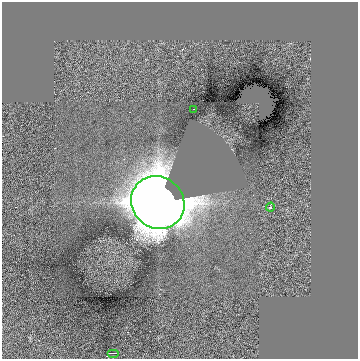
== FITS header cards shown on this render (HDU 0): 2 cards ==
NAXIS1  =                  356
NAXIS2  =                  357

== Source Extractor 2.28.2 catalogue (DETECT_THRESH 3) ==
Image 356 x 357 px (HDU 0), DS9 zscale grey, 1 PNG px = 1 image px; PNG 360 x 361 px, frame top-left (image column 1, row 357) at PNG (2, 2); each listed source drawn as its Kron ellipse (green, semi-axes under 4 px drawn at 4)
Background 0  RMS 1.9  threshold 5.72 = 3 sigma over >= 5 px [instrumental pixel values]
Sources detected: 4; all 4 listed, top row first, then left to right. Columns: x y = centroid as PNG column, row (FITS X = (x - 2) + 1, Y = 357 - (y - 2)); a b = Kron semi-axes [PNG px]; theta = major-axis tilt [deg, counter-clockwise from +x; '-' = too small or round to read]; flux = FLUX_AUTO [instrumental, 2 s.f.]
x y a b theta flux
193 109 3 2 - 160
158 203 27 25 -40 370000
270 207 4 3 - 120
113 353 6 2 0 140